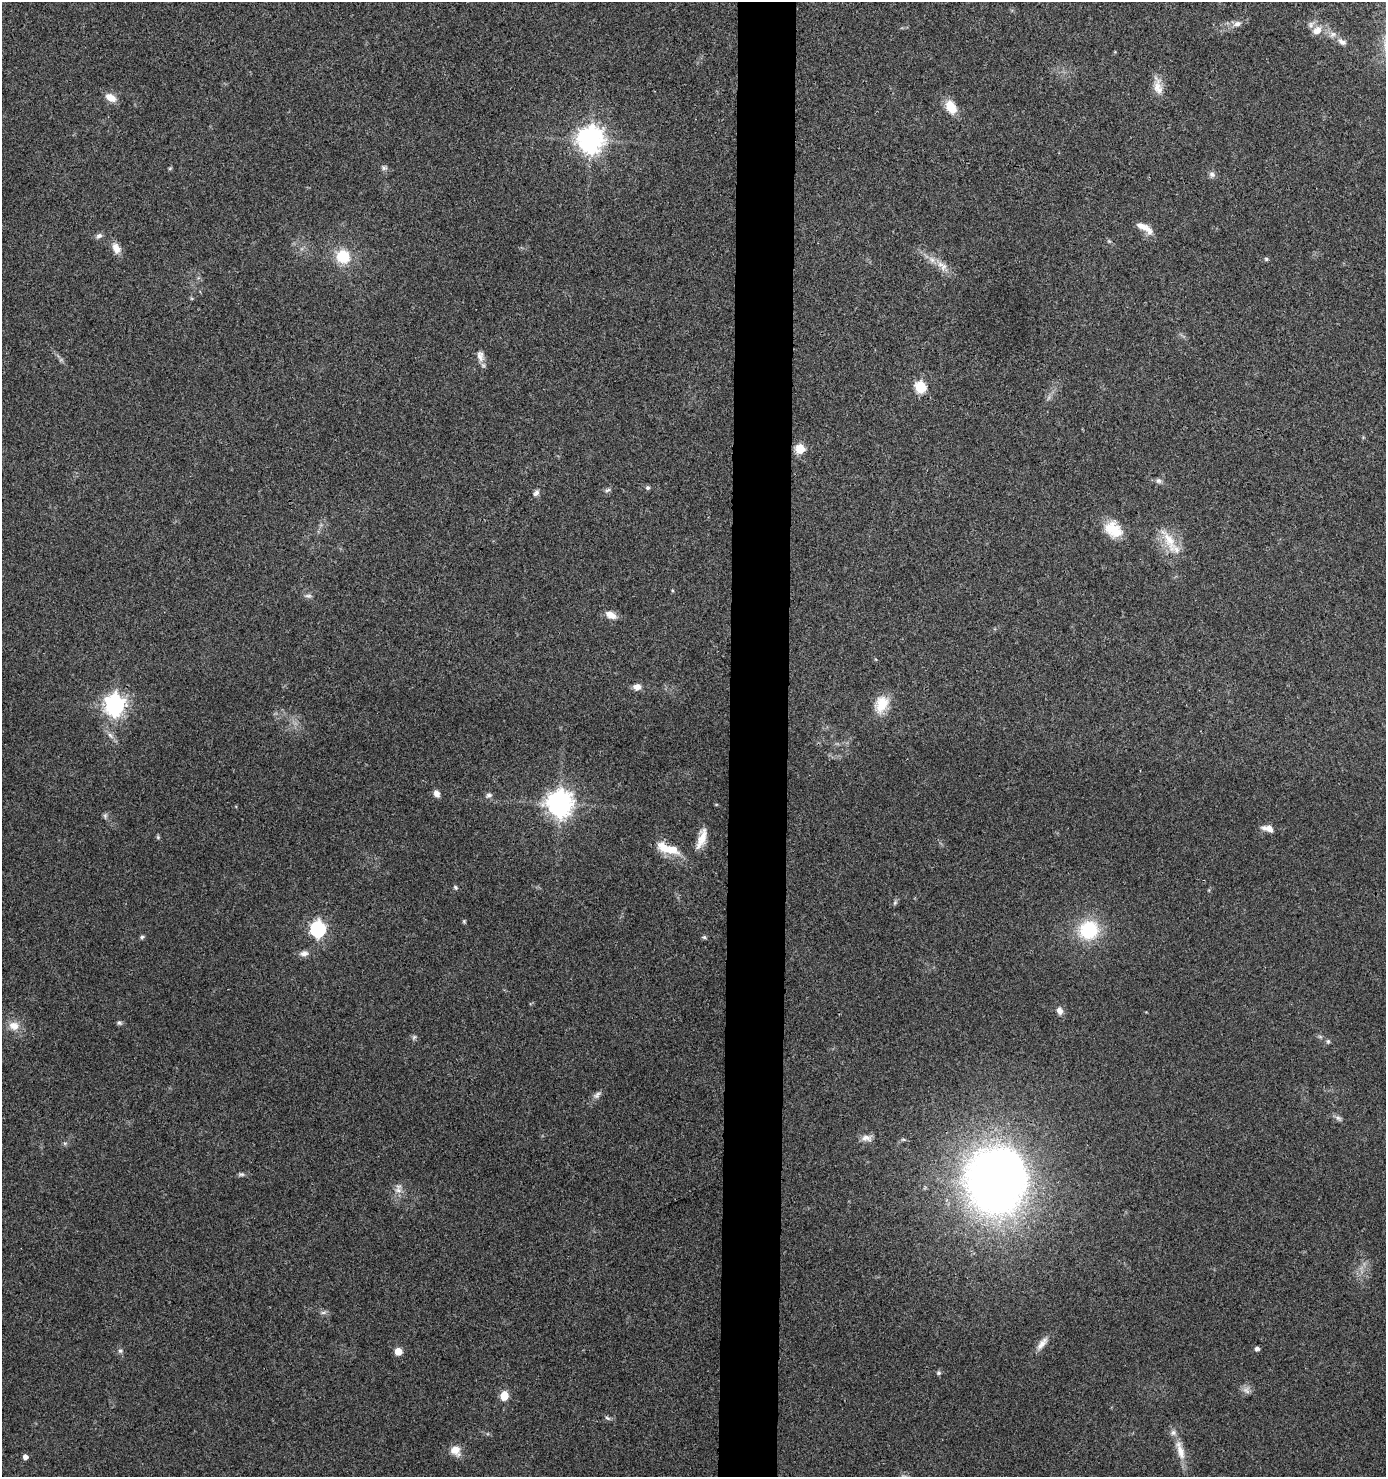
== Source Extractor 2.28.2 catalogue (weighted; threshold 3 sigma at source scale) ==
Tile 5 of 3 x 3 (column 2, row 2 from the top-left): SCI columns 1487-2870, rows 1477-2951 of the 4448 x 4427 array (HDU 1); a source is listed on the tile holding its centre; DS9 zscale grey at full resolution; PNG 1388 x 1479 px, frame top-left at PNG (2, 2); no overlay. Shown black and unused: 4% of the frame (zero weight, under 3 of 4 exposures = <1% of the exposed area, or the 3 px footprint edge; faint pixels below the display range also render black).
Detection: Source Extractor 2.28.2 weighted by HDU 2 'WHT'; one run over the whole footprint, this tile lists its part. Background 0.078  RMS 0.0058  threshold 0.0262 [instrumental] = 3 sigma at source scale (4.5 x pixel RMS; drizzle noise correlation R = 1.50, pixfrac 1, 0.05/0.05 arcsec/px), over >= 5 px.
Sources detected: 76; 1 too faint to see at this stretch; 1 inside a brighter object's white glare — not listed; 3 inside a brighter listed object's ellipse — not listed separately; the other 71 listed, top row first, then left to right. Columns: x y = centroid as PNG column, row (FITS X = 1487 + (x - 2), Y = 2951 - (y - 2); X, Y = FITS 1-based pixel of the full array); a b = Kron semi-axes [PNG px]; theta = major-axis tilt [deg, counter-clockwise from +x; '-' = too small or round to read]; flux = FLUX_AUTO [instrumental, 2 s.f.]
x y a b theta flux
1237 24 12 8 16 3.4
1317 30 12 9 35 5.8
1342 42 14 8 -26 3.3
1157 87 32 9 85 6.9
111 97 12 7 -29 6.7
951 107 15 9 -58 12
590 140 8 8 - 670
170 168 5 4 - 0.7
384 168 8 6 -21 1.5
1212 174 9 7 -30 2
1144 228 24 7 -32 6.3
99 236 9 6 20 1.8
116 248 15 9 -70 4.8
343 256 13 12 - 19
1266 259 6 5 - 0.9
942 266 18 9 -36 6.3
480 356 15 9 -82 3.9
920 387 6 6 - 45
800 449 6 6 - 22
1158 481 8 7 - 1.8
648 488 5 5 - 1.4
608 490 8 5 26 1.3
536 493 10 7 59 1.9
1113 530 23 17 -36 14
1169 541 40 13 -63 14
672 590 4 3 - 0.53
308 596 10 5 -4 1.6
610 615 14 8 -25 4.9
637 687 8 7 - 4.1
881 704 22 15 65 12
115 705 8 7 - 350
110 735 11 4 -49 2.3
436 793 8 6 -62 3.1
489 795 8 7 - 1.8
559 804 8 8 - 640
105 816 6 6 - 1.2
1268 828 15 7 -12 4.8
158 837 6 4 48 0.78
702 838 27 9 70 8.1
668 849 32 11 -19 13
455 887 6 5 - 0.99
895 903 7 5 69 1.1
464 921 6 3 73 0.68
318 929 7 6 - 140
1089 930 19 18 - 34
142 937 6 4 24 1.1
704 937 6 5 - 0.95
304 953 11 7 7 3
1059 1010 9 7 -78 3.2
119 1023 7 6 - 1.2
14 1026 15 12 -17 6.4
414 1037 7 4 45 1
1328 1041 6 5 - 0.97
597 1095 11 7 50 2.3
1338 1118 10 6 -29 1.8
866 1138 14 8 -3 3.6
65 1143 6 4 17 0.94
241 1174 7 5 -13 1.2
994 1182 49 37 -70 500
398 1190 10 8 -16 3.1
323 1312 9 4 8 1.3
1042 1343 21 8 51 4.8
1257 1349 5 4 - 1.9
120 1351 6 5 - 1.3
398 1351 5 5 - 12
938 1373 6 6 - 1.1
504 1395 6 5 - 20
607 1418 9 4 -27 1.3
455 1450 13 11 -46 6.3
1180 1450 30 9 -74 8.8
25 1457 4 4 - 3.6
Overlapping masked pixels (flux is a lower limit): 1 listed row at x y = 702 838